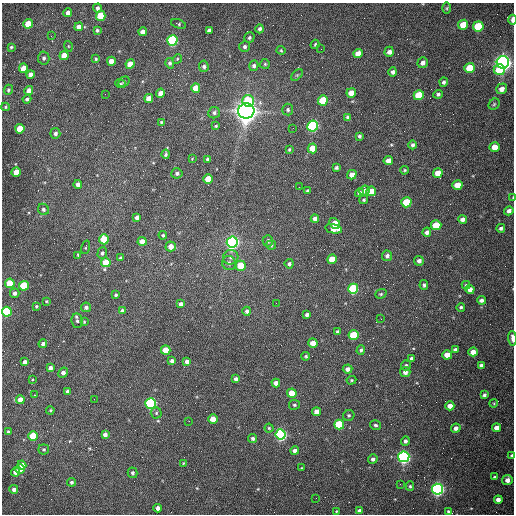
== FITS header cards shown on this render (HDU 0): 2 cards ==
NAXIS1  =                  512 /fastest changing axis
NAXIS2  =                  512 /next to fastest changing axis

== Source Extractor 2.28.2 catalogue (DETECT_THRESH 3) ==
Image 512 x 512 px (HDU 0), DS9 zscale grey, 1 PNG px = 1 image px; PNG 516 x 516 px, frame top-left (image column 1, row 512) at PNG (2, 3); each listed source drawn as its Kron ellipse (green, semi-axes under 4 px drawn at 4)
Background 1530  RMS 23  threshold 69.8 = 3 sigma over >= 5 px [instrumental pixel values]
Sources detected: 225; all 225 listed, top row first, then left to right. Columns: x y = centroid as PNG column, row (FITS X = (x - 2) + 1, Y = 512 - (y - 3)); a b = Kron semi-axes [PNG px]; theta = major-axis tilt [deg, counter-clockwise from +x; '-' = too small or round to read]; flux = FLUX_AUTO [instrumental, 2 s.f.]
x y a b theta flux
97 8 4 4 - 4.4e+03
447 8 6 4 89 2.1e+03
68 13 4 4 - 7.8e+03
101 16 5 5 - 6.4e+04
512 20 5 2 - 1.1e+04
28 24 5 4 - 3.0e+04
178 24 8 4 -18 2.7e+03
463 25 5 5 - 3.3e+04
478 26 5 5 - 9.7e+04
79 27 4 4 - 1.0e+04
260 29 4 4 - 3.9e+03
97 30 4 3 - 2.6e+03
209 30 4 3 - 4.4e+03
143 32 4 4 - 9.9e+03
51 36 3 2 - 1.5e+03
249 38 6 5 - 3.5e+03
172 40 5 5 - 2.6e+05
315 44 5 3 - 2.1e+03
68 46 5 3 - 1.4e+03
11 47 4 4 - 1.9e+03
245 47 5 5 - 3.6e+03
321 49 2 2 - 6.5e+02
281 50 4 4 - 1.8e+03
389 52 5 4 - 7.7e+03
358 53 5 4 - 1.5e+04
64 55 5 4 - 1.8e+04
44 58 6 5 - 3.8e+03
96 59 3 3 - 1.9e+03
177 59 5 4 - 1.7e+03
111 61 4 4 - 1.6e+04
503 62 6 6 - 1.1e+06
170 63 5 4 - 3.5e+03
423 63 6 5 - 7.1e+03
130 64 5 4 - 2.0e+04
265 64 5 5 - 2.1e+03
204 66 6 5 - 4.2e+03
254 66 5 4 - 4.0e+03
23 68 5 4 - 2.0e+04
470 68 5 5 - 5.5e+04
499 70 6 5 - 4.7e+04
393 72 5 4 - 4.5e+03
31 75 4 4 - 9.1e+03
297 75 7 4 44 2.4e+03
124 82 6 4 33 2.2e+03
444 82 4 4 - 3.5e+03
121 84 5 4 - 2.1e+03
196 88 5 4 - 2.6e+04
502 89 6 5 - 8.7e+03
8 90 5 4 - 2.5e+03
29 90 4 4 - 1.2e+04
160 93 4 4 - 1.0e+04
351 93 5 4 - 2.2e+04
105 94 2 2 - 6.6e+02
438 94 5 4 - 3.2e+03
419 95 5 5 - 6.2e+04
149 98 4 4 - 1.5e+04
27 99 4 3 - 3.3e+03
323 100 5 5 - 6.9e+04
248 101 6 6 - 5.5e+04
494 104 6 5 - 2.4e+03
5 107 4 4 - 1.8e+03
288 110 6 5 - 3.5e+03
246 111 8 7 - 2.1e+06
214 113 6 5 - 3.8e+03
348 117 4 4 - 4.3e+03
161 122 3 3 - 1.5e+03
216 126 4 3 - 1.9e+03
313 126 5 5 - 3.5e+05
293 128 2 2 - 7.5e+02
20 129 5 4 - 4.4e+04
55 133 5 5 - 4.5e+03
359 136 4 3 - 2.9e+03
413 145 4 4 - 3.4e+03
495 147 5 5 - 2.1e+04
312 148 5 4 - 2.3e+04
289 149 4 3 - 1.6e+03
166 154 4 3 - 2.7e+03
192 159 4 4 - 1.3e+03
208 159 4 3 - 4.0e+03
388 161 5 4 - 1.3e+04
336 168 4 3 - 2.8e+03
404 170 4 3 - 1.7e+03
16 172 4 4 - 2.4e+04
177 173 5 5 - 3.6e+03
438 173 5 4 - 1.8e+04
352 175 5 4 - 1.3e+04
208 179 5 4 - 3.4e+04
78 184 4 4 - 8.1e+03
457 185 5 4 - 2.6e+04
299 187 2 2 - 8.9e+02
307 191 3 3 - 2.3e+03
364 191 5 5 - 7.5e+03
371 191 5 4 - 2.2e+04
360 193 4 4 - 4.5e+03
513 197 4 2 - 9.6e+02
364 200 5 4 - 2.3e+03
406 202 5 5 - 6.7e+04
43 209 6 5 - 3.6e+03
509 211 5 4 - 7.0e+03
137 217 4 4 - 5.7e+03
315 219 4 4 - 5.9e+03
462 219 4 4 - 6.0e+03
335 223 6 4 -48 2.6e+04
436 225 5 5 - 4.9e+04
501 228 4 4 - 3.8e+03
334 229 8 4 -13 1.7e+04
427 232 4 4 - 5.2e+03
163 235 4 4 - 2.3e+03
104 239 5 5 - 4.5e+04
142 241 4 4 - 1.6e+04
268 241 5 5 - 4.1e+03
232 242 5 5 - 7.1e+05
271 245 5 5 - 2.2e+03
171 246 5 5 - 1.4e+04
86 247 7 2 75 1.4e+03
102 253 6 4 71 3.4e+03
78 255 4 3 - 1.7e+03
387 256 5 5 - 4.8e+03
231 257 8 7 - 4.8e+03
120 258 4 3 - 1.8e+03
332 259 5 4 - 2.9e+04
419 261 5 4 - 5.8e+03
106 262 5 4 - 4.1e+04
229 263 7 6 - 5.4e+03
289 264 4 4 - 4.2e+03
241 266 5 5 - 3.8e+04
10 283 5 5 - 7.1e+04
424 285 5 4 - 3.2e+03
466 285 4 4 - 1.9e+03
24 286 5 5 - 8.2e+04
353 289 5 5 - 1.7e+05
470 289 4 4 - 8.8e+03
15 293 4 4 - 6.1e+03
381 294 6 4 21 2.2e+03
116 295 3 3 - 2.6e+03
481 300 4 4 - 4.4e+03
46 301 3 2 - 1.5e+03
276 303 2 2 - 1.1e+03
180 304 4 4 - 5.2e+03
36 306 4 4 - 2.0e+03
86 307 5 4 - 4.2e+03
461 307 4 3 - 2.4e+03
122 311 4 4 - 5.7e+03
247 311 4 4 - 4.2e+03
7 312 5 5 - 1.5e+05
307 315 4 3 - 3.6e+03
381 319 2 2 - 9.2e+02
77 321 7 5 -81 4.0e+03
84 322 4 3 - 1.5e+03
337 332 4 4 - 3.0e+03
354 335 5 5 - 6.7e+04
512 338 7 3 -85 8.4e+03
313 343 4 4 - 1.6e+04
43 344 4 4 - 4.8e+03
455 349 4 3 - 3.1e+03
166 350 5 4 - 3.5e+04
361 350 5 3 - 2.9e+03
473 352 4 4 - 1.1e+04
447 355 5 4 - 2.0e+04
306 356 4 4 - 2.2e+03
411 358 3 3 - 3.1e+03
172 361 4 3 - 4.2e+03
187 361 4 4 - 6.4e+03
25 362 4 3 - 5.6e+03
406 365 5 5 - 3.3e+03
481 365 4 3 - 4.7e+03
50 368 4 4 - 7.0e+03
348 369 5 4 - 6.5e+03
405 372 5 5 - 6.9e+03
63 373 5 4 - 6.7e+03
32 379 3 3 - 1.6e+04
236 379 4 4 - 4.7e+03
351 380 5 4 - 2.2e+03
276 383 4 4 - 7.4e+03
67 392 4 3 - 4.4e+03
292 393 5 4 - 3.1e+04
35 395 3 2 - 1.4e+03
484 395 4 3 - 3.0e+03
94 399 2 2 - 5.5e+02
20 400 4 4 - 1.4e+04
151 403 5 5 - 3.5e+05
494 403 4 3 - 1.4e+03
294 405 5 5 - 2.8e+03
450 406 4 4 - 1.2e+04
50 410 4 3 - 1.7e+03
317 412 4 4 - 1.1e+04
156 413 5 5 - 2.4e+03
349 415 6 5 - 2.7e+03
213 419 5 4 - 2.2e+04
189 421 2 2 - 7.6e+02
339 424 5 5 - 1.1e+05
375 425 5 4 - 2.8e+03
269 428 4 4 - 1.8e+03
456 428 5 4 - 5.8e+03
496 428 4 4 - 1.0e+04
8 432 4 3 - 2.3e+03
105 434 4 4 - 5.9e+03
281 434 5 5 - 4.3e+05
33 436 5 4 - 5.0e+04
253 438 4 4 - 3.5e+03
405 441 4 4 - 4.0e+03
44 449 5 5 - 2.7e+03
295 451 4 4 - 6.1e+03
512 455 3 3 - 1.8e+03
404 457 5 5 - 5.7e+05
373 459 5 4 - 4.6e+03
183 463 4 3 - 1.3e+03
22 465 4 4 - 1.6e+04
301 468 4 2 - 1.0e+03
20 469 5 5 - 1.6e+04
16 472 4 4 - 9.0e+03
133 473 5 5 - 3.3e+03
495 477 4 3 - 2.0e+03
507 480 5 5 - 8.9e+03
72 482 4 4 - 2.7e+03
400 484 2 2 - 7.5e+02
410 486 5 4 - 2.1e+03
14 489 4 4 - 5.3e+03
438 489 5 5 - 6.3e+05
316 498 2 2 - 3.3e+03
498 500 4 4 - 8.3e+03
158 508 4 4 - 7.6e+03
336 511 4 3 - 1.1e+03
360 511 4 4 - 5.9e+03
448 512 4 3 - 2.7e+03
At the frame edge (FLAGS 8, measured only in part): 5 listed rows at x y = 512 20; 513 197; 7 312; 512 338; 512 455